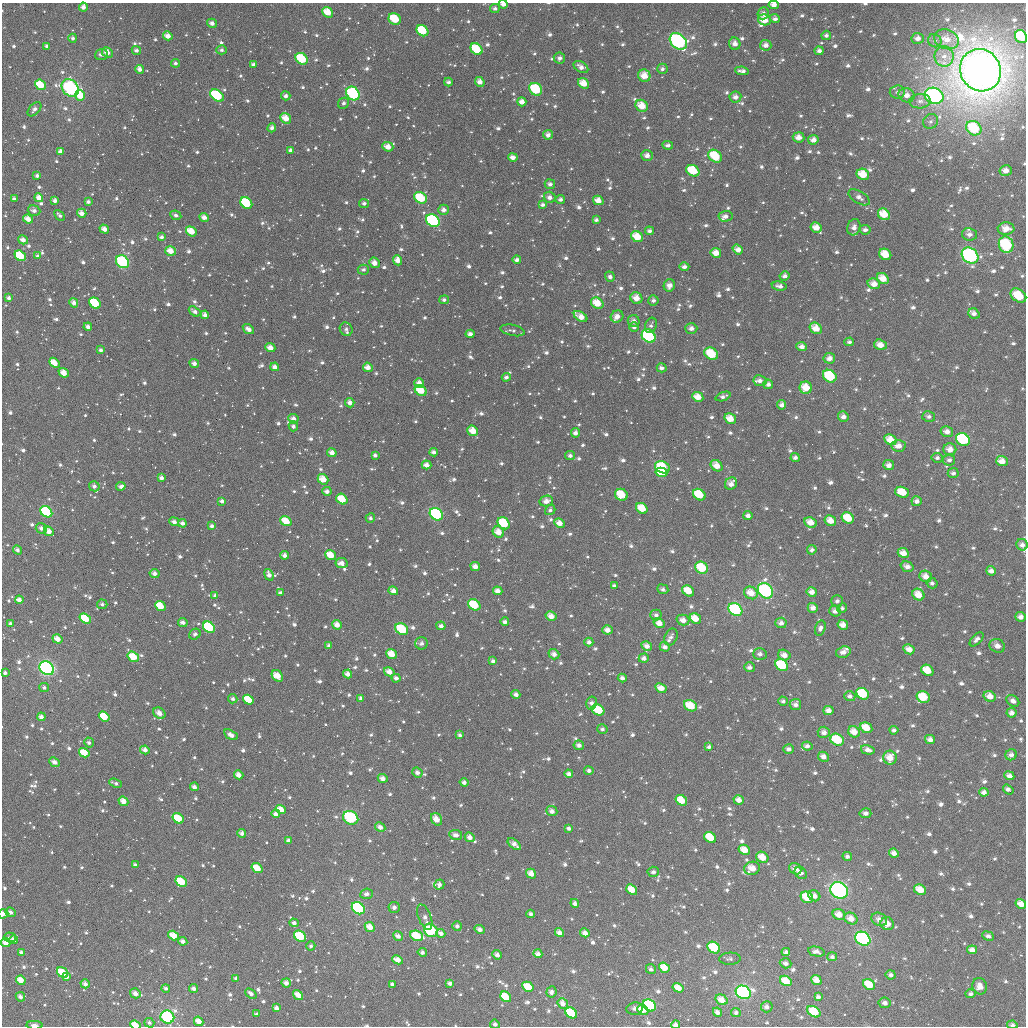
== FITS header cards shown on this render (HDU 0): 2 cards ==
NAXIS1  =                 1024
NAXIS2  =                 1024

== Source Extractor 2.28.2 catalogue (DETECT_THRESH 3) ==
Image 1024 x 1024 px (HDU 0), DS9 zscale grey, 1 PNG px = 1 image px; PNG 1028 x 1028 px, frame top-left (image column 1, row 1024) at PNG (2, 3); each listed source drawn as its Kron ellipse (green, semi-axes under 4 px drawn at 4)
Background 1010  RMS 38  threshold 115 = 3 sigma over >= 5 px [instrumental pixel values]
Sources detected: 1356; of the 1356, the 500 brightest by FLUX_AUTO listed and drawn (856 fainter detections omitted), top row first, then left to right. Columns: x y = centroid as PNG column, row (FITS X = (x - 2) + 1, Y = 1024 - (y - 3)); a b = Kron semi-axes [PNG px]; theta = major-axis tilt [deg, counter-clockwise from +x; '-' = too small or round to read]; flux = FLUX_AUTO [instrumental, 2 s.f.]
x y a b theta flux
503 4 4 3 - 1.5e+04
774 5 5 4 - 1.8e+04
83 7 4 4 - 1.5e+04
495 8 5 4 - 8.6e+03
328 12 6 4 -40 4.7e+04
763 13 6 5 - 1.3e+04
395 19 6 5 - 9.2e+04
775 19 5 4 - 9.2e+03
764 20 6 5 - 4.0e+04
212 23 5 4 - 1.3e+04
422 31 6 5 - 1.1e+05
826 35 5 4 - 8.2e+03
168 36 5 4 - 2.4e+04
1021 37 7 5 -58 7.5e+04
73 38 4 4 - 8.8e+03
918 38 6 5 - 1.6e+04
946 39 13 9 -20 3.5e+04
678 41 10 7 -40 5.0e+05
935 41 7 6 - 8.1e+03
735 44 6 5 - 1.5e+04
766 45 6 5 - 1.6e+04
47 46 4 3 - 8.0e+03
476 49 6 5 - 8.8e+04
136 50 5 4 - 9.7e+03
222 50 5 4 - 7.9e+03
819 51 4 4 - 1.1e+04
107 52 6 5 - 2.1e+04
101 54 6 5 - 1.1e+04
944 56 10 9 - 2.6e+04
559 58 6 5 - 1.0e+04
302 59 6 5 - 1.1e+05
176 63 4 4 - 8.3e+03
254 65 4 3 - 1.2e+04
581 67 8 5 -31 1.5e+04
140 69 4 4 - 1.3e+04
662 69 5 5 - 8.4e+03
980 70 22 20 -56 4.5e+06
742 71 7 4 -7 1.2e+04
644 76 6 6 - 3.5e+04
448 82 4 4 - 8.6e+03
480 82 5 4 - 1.8e+04
584 83 6 4 -38 3.8e+04
40 85 6 5 - 6.3e+04
70 88 9 7 -46 5.3e+05
536 89 7 6 - 1.2e+05
897 92 7 6 - 9.3e+03
353 93 7 6 - 2.4e+05
80 95 5 5 - 6.0e+04
906 95 8 7 - 2.3e+04
217 96 8 5 -36 2.2e+05
286 96 5 4 - 1.1e+04
934 96 9 8 - 7.0e+05
735 97 6 5 - 1.5e+04
920 101 11 7 4 1.5e+04
522 102 5 4 - 2.2e+04
344 103 6 5 - 8.4e+03
642 106 6 5 - 4.3e+04
34 109 8 5 47 1.1e+04
286 118 6 5 - 3.7e+04
931 121 8 7 - 9.6e+03
272 128 4 4 - 1.3e+04
974 128 8 7 - 1.3e+05
548 135 5 4 - 1.5e+04
798 137 6 5 - 2.0e+04
813 140 5 5 - 1.9e+04
668 145 5 4 - 8.1e+03
388 147 5 4 - 2.6e+04
290 150 4 4 - 9.6e+03
61 152 4 4 - 2.0e+04
647 155 6 5 - 1.5e+04
715 156 7 5 -43 8.7e+04
513 157 5 4 - 1.5e+04
1006 170 6 5 - 2.0e+04
693 171 7 5 -31 8.9e+04
863 174 6 5 - 5.4e+04
37 176 4 3 - 8.7e+03
550 184 5 5 - 1.0e+04
550 197 6 5 - 1.3e+04
859 197 12 6 -32 1.5e+04
39 198 5 4 - 2.2e+04
421 198 7 5 -37 9.6e+04
14 199 4 3 - 9.5e+03
560 199 5 4 - 8.6e+03
598 200 5 4 - 2.7e+04
55 201 4 3 - 1.3e+04
88 202 4 3 - 8.2e+03
246 203 6 5 - 1.8e+05
364 203 5 4 - 8.3e+03
542 205 4 3 - 8.3e+03
444 210 5 5 - 1.4e+04
34 211 6 5 - 1.3e+04
82 213 5 4 - 2.0e+04
884 214 6 5 - 4.8e+04
60 215 6 3 -46 7.9e+03
176 215 6 4 -26 8.8e+03
726 216 7 5 3 1.3e+04
204 217 5 4 - 1.6e+04
28 219 5 4 - 2.5e+04
596 220 4 3 - 7.9e+03
433 221 7 6 - 2.7e+05
816 227 6 5 - 3.0e+04
854 227 8 6 71 1.4e+04
104 229 5 4 - 2.1e+04
1006 229 8 6 2 2.7e+04
865 230 5 4 - 1.1e+04
191 231 6 4 -38 5.0e+04
649 231 4 4 - 8.8e+03
969 234 7 6 - 1.4e+04
161 237 4 4 - 9.5e+03
637 237 6 5 - 5.2e+04
23 240 5 4 - 1.7e+04
1006 245 8 7 - 2.1e+05
738 249 5 4 - 2.0e+04
171 251 5 4 - 3.3e+04
716 253 5 4 - 2.9e+04
885 254 6 5 - 5.6e+04
20 256 6 4 -38 1.3e+05
38 256 4 3 - 9.7e+03
970 256 9 7 -37 4.4e+05
398 260 5 4 - 2.3e+04
517 260 4 4 - 1.1e+04
123 262 7 5 -40 2.1e+05
374 263 6 5 - 2.0e+04
684 267 5 4 - 1.0e+04
363 270 6 5 - 8.2e+03
785 276 5 4 - 1.2e+04
610 277 5 5 - 9.1e+03
883 278 6 5 - 3.5e+04
874 284 6 5 - 2.5e+04
669 285 6 6 - 1.9e+04
779 286 7 4 -9 1.2e+04
1018 296 9 6 -36 8.5e+04
9 298 4 3 - 9.6e+03
636 298 6 5 - 3.0e+04
444 300 5 4 - 8.2e+03
653 300 5 5 - 9.1e+03
74 303 5 4 - 1.5e+04
95 303 6 5 - 1.2e+05
597 303 6 5 - 4.7e+04
195 311 6 4 -35 1.2e+04
974 314 6 5 - 1.2e+04
205 315 4 4 - 1.4e+04
581 316 7 4 -34 2.6e+04
617 316 6 5 - 1.9e+04
634 321 6 6 - 1.4e+04
651 325 8 5 70 8.2e+03
88 327 4 3 - 1.3e+04
634 327 5 4 - 8.6e+03
691 328 6 5 - 1.4e+04
816 328 6 5 - 3.6e+04
248 329 6 4 -37 1.5e+04
346 329 7 6 - 9.0e+03
512 330 12 5 -11 8.4e+03
470 334 4 4 - 1.2e+04
649 336 7 6 - 2.1e+05
849 342 5 4 - 7.8e+03
880 345 6 5 - 2.6e+04
802 347 5 4 - 1.6e+04
270 348 5 4 - 2.4e+04
101 350 4 4 - 9.0e+03
711 354 7 5 -34 8.3e+04
829 358 6 5 - 1.7e+04
54 363 6 4 -43 3.5e+04
194 363 5 4 - 1.4e+04
275 367 4 4 - 1.8e+04
368 367 5 4 - 2.1e+04
662 368 5 4 - 1.1e+04
64 373 5 4 - 3.5e+04
830 376 7 6 - 1.4e+05
506 377 4 4 - 9.1e+03
760 381 6 5 - 1.3e+04
419 383 5 5 - 1.9e+04
768 384 5 4 - 1.1e+04
806 388 6 6 - 4.9e+04
421 390 6 5 - 6.8e+04
723 396 8 4 21 9.2e+03
698 397 6 4 -27 3.1e+04
350 403 5 4 - 1.6e+04
782 405 4 4 - 1.3e+04
843 416 6 5 - 1.5e+04
929 417 6 5 - 9.3e+03
293 419 5 4 - 1.5e+04
730 419 6 5 - 3.9e+04
293 426 5 4 - 9.2e+03
473 431 5 5 - 3.8e+04
947 432 6 5 - 1.7e+04
575 433 5 4 - 1.1e+04
963 439 7 6 - 2.5e+05
890 440 6 5 - 4.0e+04
898 446 7 5 -4 2.3e+04
950 449 6 6 - 2.5e+04
434 452 4 3 - 1.2e+04
332 453 5 4 - 1.8e+04
375 455 4 4 - 9.6e+03
570 455 5 4 - 9.8e+03
795 458 4 4 - 9.9e+03
937 458 5 5 - 7.9e+03
949 460 6 5 - 9.7e+03
1002 461 6 5 - 2.6e+04
427 465 5 4 - 1.8e+04
889 465 5 5 - 1.6e+04
717 466 6 5 - 3.1e+04
662 467 8 5 -23 1.2e+05
662 472 6 4 -11 9.6e+04
953 473 5 5 - 8.7e+03
161 478 4 4 - 1.3e+04
323 479 6 5 - 3.8e+04
731 484 7 5 49 1.9e+04
94 486 5 5 - 1.1e+04
121 486 5 4 - 1.2e+04
327 491 4 4 - 1.3e+04
902 492 7 5 -19 5.9e+04
621 495 6 5 - 7.5e+04
699 495 7 5 -36 1.0e+05
342 499 6 5 - 6.6e+04
222 501 4 3 - 1.1e+04
546 501 6 5 - 1.9e+04
917 501 5 5 - 1.2e+04
642 508 6 5 - 5.2e+04
550 510 5 5 - 8.3e+03
46 512 6 5 - 2.8e+05
436 514 7 5 -38 3.7e+05
748 516 4 4 - 1.2e+04
370 518 5 4 - 8.1e+03
848 518 6 5 - 6.6e+04
286 521 6 4 -37 5.1e+04
830 521 6 5 - 2.9e+04
174 522 5 4 - 1.2e+04
811 522 6 5 - 3.3e+04
183 523 4 4 - 1.1e+04
504 523 7 5 -44 1.1e+05
559 523 5 4 - 2.1e+04
212 526 4 3 - 1.1e+04
41 528 6 5 - 1.2e+04
49 531 5 4 - 2.3e+04
498 532 6 5 - 3.2e+04
1022 545 6 5 - 1.3e+04
18 550 5 4 - 1.0e+04
812 550 5 4 - 8.3e+03
903 553 6 4 -24 2.6e+04
285 555 4 4 - 1.4e+04
331 555 6 4 -37 4.6e+04
342 563 6 5 - 1.9e+04
475 566 5 4 - 1.7e+04
907 567 7 5 -19 1.6e+04
701 568 7 5 -36 9.2e+04
991 571 5 4 - 1.4e+04
155 573 5 4 - 1.3e+04
269 575 6 4 -69 1.6e+04
926 576 6 5 - 2.3e+04
932 583 5 5 - 9.2e+03
614 586 4 3 - 8.8e+03
663 589 6 5 - 8.1e+03
393 591 5 4 - 1.8e+04
498 591 5 4 - 1.9e+04
688 591 6 5 - 5.0e+04
765 591 8 6 -52 4.9e+05
812 592 5 4 - 1.9e+04
280 593 4 3 - 9.9e+03
751 593 7 6 - 3.8e+04
215 595 4 4 - 8.6e+03
918 595 6 5 - 3.9e+04
19 600 4 4 - 2.0e+04
837 601 6 6 - 9.2e+03
102 604 5 5 - 8.0e+03
474 605 7 5 -34 8.5e+04
160 606 6 4 -41 6.3e+04
813 608 5 5 - 1.8e+04
842 608 5 4 - 8.2e+03
735 610 7 6 - 2.2e+05
835 611 6 5 - 1.4e+04
656 615 5 5 - 1.0e+04
551 616 6 4 -30 2.4e+04
1020 617 5 5 - 1.6e+04
695 618 6 5 - 4.1e+04
85 619 6 4 -38 7.3e+04
683 620 6 5 - 2.0e+04
183 622 5 4 - 1.5e+04
505 622 4 4 - 1.1e+04
659 623 6 5 - 2.6e+04
781 623 6 5 - 1.4e+04
10 624 4 3 - 1.2e+04
337 625 5 4 - 2.4e+04
843 625 5 4 - 2.4e+04
441 626 4 4 - 1.0e+04
209 627 6 5 - 1.9e+05
820 628 8 5 73 1.2e+04
402 629 7 5 -30 1.1e+05
608 630 5 4 - 1.9e+04
195 634 6 5 - 9.0e+03
671 637 9 6 64 1.1e+04
57 639 5 4 - 2.8e+04
976 639 8 5 46 1.2e+04
589 642 4 4 - 1.1e+04
421 643 6 6 - 1.0e+04
329 646 4 3 - 8.8e+03
647 646 5 4 - 1.8e+04
997 646 8 6 -25 1.7e+04
665 647 5 4 - 1.2e+04
909 649 6 4 -28 2.5e+04
843 652 7 5 17 1.8e+04
391 654 5 4 - 4.1e+04
554 654 5 5 - 1.6e+04
760 654 7 6 - 1.0e+04
784 655 6 5 - 2.1e+04
133 657 6 4 -33 6.2e+04
644 658 5 4 - 1.3e+04
493 661 4 4 - 9.5e+03
782 665 7 5 -36 1.5e+05
749 667 5 5 - 1.1e+04
47 668 8 6 -37 5.6e+05
927 670 6 5 - 5.3e+04
389 672 5 4 - 2.3e+04
5 673 4 3 - 8.0e+03
348 674 4 4 - 1.7e+04
277 676 6 5 - 4.1e+04
396 678 4 4 - 1.1e+04
622 678 4 4 - 1.2e+04
44 688 5 4 - 8.2e+03
661 688 6 4 -27 2.8e+04
516 694 4 4 - 1.2e+04
863 694 7 5 -34 1.3e+05
850 696 5 5 - 1.0e+04
990 696 6 5 - 2.5e+04
923 697 7 5 -27 7.0e+04
361 698 4 3 - 1.2e+04
233 699 5 4 - 8.1e+03
248 700 6 4 -35 6.4e+04
783 701 5 4 - 7.7e+03
1013 701 7 5 -36 1.3e+04
591 703 6 5 - 1.1e+04
795 705 6 5 - 1.3e+04
690 706 7 5 -27 6.3e+04
598 710 7 5 -32 1.1e+05
828 710 5 4 - 1.7e+04
159 713 7 5 -39 2.4e+04
1012 713 5 4 - 1.4e+04
41 717 4 4 - 1.4e+04
104 717 6 4 -38 6.4e+04
866 728 6 5 - 4.8e+04
602 729 5 4 - 8.7e+03
894 730 4 4 - 8.5e+03
824 732 6 5 - 1.5e+04
854 732 6 5 - 3.2e+04
231 735 7 4 -29 1.7e+04
460 735 4 3 - 8.3e+03
930 739 5 4 - 1.5e+04
837 740 7 5 -30 9.9e+04
89 742 5 4 - 8.8e+03
579 745 5 4 - 1.2e+04
807 746 5 4 - 1.0e+04
709 747 4 4 - 9.2e+03
789 749 5 4 - 1.1e+04
145 750 5 4 - 1.7e+04
868 750 7 4 -15 1.6e+04
84 753 5 4 - 5.5e+04
1011 755 6 5 - 1.1e+04
823 757 5 5 - 1.7e+04
890 758 7 6 - 4.0e+04
54 762 6 4 -41 1.8e+04
589 771 4 4 - 9.6e+03
417 773 5 5 - 1.3e+04
569 774 4 4 - 1.0e+04
239 775 5 4 - 2.2e+04
1009 776 5 4 - 1.5e+04
383 778 5 4 - 1.7e+04
464 782 4 4 - 1.2e+04
115 783 6 3 -21 8.0e+03
194 787 4 3 - 1.5e+04
1008 789 6 4 -35 1.3e+04
984 792 5 4 - 1.4e+04
681 800 6 5 - 5.1e+04
739 800 5 4 - 2.1e+04
123 801 5 4 - 2.8e+04
281 810 5 4 - 3.5e+04
552 811 5 5 - 1.5e+04
865 813 6 5 - 1.3e+04
276 814 4 4 - 1.4e+04
178 818 6 4 -36 7.7e+04
351 818 8 6 -27 2.9e+05
436 819 6 5 - 3.0e+04
380 827 5 4 - 1.5e+04
569 828 4 4 - 1.0e+04
242 833 4 4 - 1.4e+04
456 835 6 5 - 1.6e+04
470 837 5 4 - 1.6e+04
710 837 6 5 - 7.0e+04
289 840 4 4 - 1.3e+04
514 844 8 4 -39 1.7e+04
744 850 6 4 -30 3.9e+04
894 853 5 4 - 1.8e+04
847 856 5 4 - 9.1e+03
762 857 6 5 - 4.0e+04
135 865 4 3 - 9.6e+03
257 868 6 4 -37 5.0e+04
752 868 8 6 18 3.4e+04
795 869 6 5 - 2.1e+04
653 872 6 5 - 9.2e+03
801 873 7 5 -39 1.1e+04
531 874 5 4 - 2.6e+04
181 882 6 5 - 9.2e+04
439 885 5 5 - 1.1e+04
632 890 6 4 -40 4.5e+04
839 890 9 7 -35 4.8e+05
920 890 6 5 - 4.1e+04
367 894 6 5 - 1.2e+04
814 896 6 5 - 1.8e+04
807 897 6 5 - 6.8e+04
575 903 5 4 - 1.4e+04
1021 904 5 4 - 2.6e+04
394 907 5 5 - 1.3e+04
358 908 7 5 -38 5.6e+05
10 912 5 4 - 1.4e+04
3 914 5 4 - 1.5e+04
531 914 4 4 - 9.6e+03
839 915 6 5 - 2.9e+04
425 917 13 6 -68 1.0e+04
851 919 7 5 -31 2.8e+04
879 919 8 6 -28 1.9e+04
294 923 4 4 - 1.0e+04
887 924 7 6 - 3.1e+04
457 926 5 5 - 9.5e+03
370 927 5 4 - 3.1e+04
480 929 5 4 - 1.4e+04
431 930 7 6 - 2.0e+05
441 933 4 4 - 1.3e+04
559 933 5 4 - 1.7e+04
585 933 5 4 - 1.9e+04
174 936 5 4 - 3.8e+04
300 936 6 5 - 1.0e+05
398 936 5 4 - 1.6e+04
417 936 7 5 -20 7.7e+04
988 936 6 4 -21 9.7e+03
10 937 6 5 - 8.2e+03
863 939 8 6 -33 3.9e+05
14 940 4 4 - 1.9e+04
183 941 4 4 - 1.3e+04
6 943 5 4 - 2.7e+04
311 946 5 4 - 8.3e+03
714 948 7 5 -34 1.1e+05
972 950 5 4 - 1.8e+04
21 952 4 4 - 8.8e+03
422 952 5 4 - 1.0e+04
786 952 4 3 - 1.0e+04
816 952 8 5 -12 1.5e+04
538 954 4 4 - 1.5e+04
497 955 5 4 - 1.3e+04
832 957 5 4 - 7.9e+03
730 959 11 6 1 8.1e+03
398 960 5 4 - 2.5e+04
786 963 6 5 - 1.1e+04
664 968 6 4 -35 3.8e+04
651 969 5 4 - 8.8e+03
62 973 6 4 -38 9.3e+04
891 975 5 4 - 1.0e+04
66 976 4 3 - 2.7e+04
236 978 4 3 - 8.8e+03
21 980 5 4 - 3.8e+04
816 980 5 4 - 2.6e+04
786 981 6 5 - 4.7e+04
286 983 5 4 - 1.6e+04
450 983 4 4 - 1.3e+04
85 984 4 4 - 1.6e+04
392 984 4 3 - 9.4e+03
869 984 6 5 - 5.3e+04
980 986 8 7 - 2.4e+04
528 987 6 5 - 5.5e+04
166 988 4 4 - 8.1e+03
678 988 5 4 - 3.3e+04
194 989 5 4 - 1.2e+04
551 992 6 5 - 1.2e+04
743 992 8 6 -28 7.3e+05
135 993 5 4 - 1.7e+04
251 994 6 4 -39 1.2e+04
971 994 5 4 - 9.3e+03
298 995 5 4 - 2.6e+04
20 997 5 4 - 1.3e+04
506 997 6 4 -40 7.6e+04
818 997 4 4 - 1.0e+04
721 1000 6 5 - 2.9e+04
885 1003 6 5 - 1.1e+04
563 1004 6 4 -51 1.8e+04
650 1005 7 5 -37 3.0e+05
767 1007 6 5 - 1.1e+04
276 1008 4 4 - 1.3e+04
635 1009 8 6 8 1.3e+04
643 1010 6 4 -40 4.7e+04
717 1012 5 4 - 1.4e+04
814 1012 7 5 -34 8.5e+04
571 1013 6 5 - 1.3e+05
736 1013 5 4 - 8.4e+03
257 1014 4 3 - 8.2e+03
167 1017 7 6 - 4.5e+05
199 1021 5 4 - 2.9e+04
149 1023 5 4 - 8.4e+03
495 1024 5 4 - 8.2e+03
35 1025 8 4 -3 1.2e+04
135 1025 5 3 - 4.2e+04
676 1025 4 4 - 1.3e+04
1012 1025 5 4 - 8.5e+03
At the frame edge (FLAGS 8, measured only in part): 10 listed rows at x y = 503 4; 774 5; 1021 37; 3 914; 6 943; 495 1024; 35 1025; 135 1025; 676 1025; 1012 1025
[856 fainter detections neither listed nor drawn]

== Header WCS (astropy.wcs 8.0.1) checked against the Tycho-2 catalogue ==
Header WCS as astropy/WCSLIB reads it (applying the file's SIP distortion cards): RA---TAN-SIP/DEC--TAN-SIP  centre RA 05:28:04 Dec +82:24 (82.02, +82.39 deg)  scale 8.66 arcsec/px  FOV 147.9' x 147.9'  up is +176 deg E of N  parity flipped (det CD > 0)
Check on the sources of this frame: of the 60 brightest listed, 59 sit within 11.6 arcsec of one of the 180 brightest Tycho-2 stars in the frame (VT <= 11.12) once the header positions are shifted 4.93 arcsec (3.80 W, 3.14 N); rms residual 3.88 arcsec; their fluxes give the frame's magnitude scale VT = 22.36 - 2.5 log10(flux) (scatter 0.24 mag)
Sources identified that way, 359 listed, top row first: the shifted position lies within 11.6 arcsec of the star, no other Tycho-2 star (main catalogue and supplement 1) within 23.2 arcsec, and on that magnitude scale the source's flux lands within +1.5 / -3 mag of the star's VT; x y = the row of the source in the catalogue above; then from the Tycho-2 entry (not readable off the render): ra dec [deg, ICRS J2000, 3 dp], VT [Tycho-2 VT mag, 2 dp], TYC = Tycho-2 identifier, HIP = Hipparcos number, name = IAU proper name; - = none
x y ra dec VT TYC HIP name
503 4 82.678 +81.168 11.94 4536-477-1 - -
774 5 78.469 +81.113 11.45 4523-519-1 - -
83 7 89.263 +81.171 11.71 4536-945-1 - -
495 8 82.808 +81.180 11.85 4536-910-1 - -
328 12 85.427 +81.200 10.90 4536-937-1 - -
395 19 84.368 +81.215 10.28 4536-633-1 - -
764 20 78.583 +81.152 10.73 4523-426-1 - -
422 31 83.930 +81.241 9.99 4536-930-1 - -
168 36 87.958 +81.250 11.23 4536-553-1 - -
1021 37 74.587 +81.096 10.35 4523-661-1 - -
918 38 76.172 +81.143 11.93 4523-676-1 - -
946 39 75.717 +81.134 11.68 4523-836-1 - -
678 41 79.883 +81.227 8.21 4523-563-1 - -
476 49 83.061 +81.281 10.20 4536-502-1 - -
819 51 77.669 +81.208 12.55 4523-763-1 - -
107 52 88.928 +81.283 11.20 4536-829-1 - -
559 58 81.744 +81.290 12.59 4536-878-1 - -
302 59 85.840 +81.313 9.63 4536-389-1 - -
254 65 86.610 +81.325 11.49 4536-658-1 - -
581 67 81.388 +81.309 11.96 4536-803-1 - -
140 69 88.428 +81.327 11.83 4536-805-1 - -
742 71 78.822 +81.280 12.37 4523-598-1 - -
644 76 80.374 +81.317 11.01 4536-452-1 - -
448 82 83.492 +81.362 12.63 4536-830-1 - -
480 82 82.991 +81.358 11.53 4536-928-1 - -
584 83 81.325 +81.347 11.35 4536-800-1 - -
40 85 90.022 +81.351 10.03 4537-814-1 - -
70 88 89.547 +81.364 7.99 4536-346-1 28249 -
536 89 82.085 +81.369 9.33 4536-412-1 - -
353 93 85.015 +81.395 8.68 4536-807-1 - -
80 95 89.405 +81.382 10.41 4536-608-1 - -
906 95 76.194 +81.283 11.67 4523-269-1 - -
217 96 87.199 +81.399 10.42 4536-565-1 - -
286 96 86.103 +81.401 12.27 4536-838-1 - -
934 96 75.761 +81.274 7.98 4523-663-1 - -
522 102 82.299 +81.401 11.70 4536-966-1 - -
344 103 85.173 +81.418 12.34 4536-597-1 - -
642 106 80.369 +81.390 10.48 4536-751-1 - -
286 118 86.101 +81.455 10.75 4536-760-1 - -
974 128 75.046 +81.333 9.52 4523-465-1 - -
548 135 81.847 +81.476 12.45 4536-326-1 - -
798 137 77.808 +81.421 11.38 4523-815-1 - -
813 140 77.563 +81.422 11.46 4523-745-1 - -
388 147 84.437 +81.522 11.23 4536-687-1 - -
290 150 86.031 +81.531 12.09 4536-576-1 - -
61 152 89.778 +81.514 11.60 4536-662-1 - -
647 155 80.211 +81.507 11.52 4536-638-1 - -
715 156 79.104 +81.492 9.87 4523-687-1 - -
513 157 82.396 +81.536 12.06 4536-440-1 - -
1006 170 74.420 +81.418 11.93 4523-155-1 - -
693 171 79.439 +81.533 10.16 4523-517-1 - -
863 174 76.683 +81.488 10.75 4523-318-1 - -
550 184 81.761 +81.594 11.98 4536-810-1 - -
421 198 83.878 +81.643 9.61 4536-690-1 - -
598 200 80.944 +81.625 11.59 4536-531-1 - -
246 203 86.764 +81.658 9.80 4536-896-1 - -
82 213 89.503 +81.665 11.59 4536-586-1 - -
884 214 76.242 +81.575 10.59 4523-802-1 - -
60 215 89.867 +81.668 12.29 4536-417-1 - -
726 216 78.827 +81.632 12.46 4523-253-1 - -
204 217 87.475 +81.690 11.68 4536-486-1 - -
28 219 90.396 +81.670 11.24 4537-690-1 - -
433 221 83.656 +81.698 8.73 4536-293-1 26160 -
816 227 77.314 +81.630 11.61 4523-193-1 - -
104 229 89.143 +81.707 11.62 4536-631-1 - -
1006 229 74.234 +81.554 11.70 4523-215-1 - -
865 230 76.512 +81.618 12.21 4523-714-1 - -
191 231 87.693 +81.723 11.16 4536-933-1 - -
969 234 74.804 +81.585 11.73 4523-506-1 - -
161 237 88.200 +81.733 12.09 4536-347-1 - -
637 237 80.247 +81.704 10.30 4536-297-1 - -
23 240 90.512 +81.719 11.34 4537-993-1 - -
1006 245 74.174 +81.594 9.05 4523-713-1 - -
738 249 78.553 +81.708 11.56 4523-169-1 - -
171 251 88.057 +81.768 10.87 4536-507-1 - -
716 253 78.911 +81.723 11.11 4523-242-1 - -
885 254 76.112 +81.669 10.77 4523-436-1 - -
20 256 90.579 +81.757 9.94 4537-682-1 - -
38 256 90.289 +81.760 11.99 4537-1000-1 - -
970 256 74.724 +81.636 8.05 4523-422-1 23154 -
398 260 84.234 +81.795 11.67 4536-329-1 - -
123 262 88.868 +81.788 8.66 4536-906-1 28007 -
374 263 84.621 +81.803 12.41 4536-754-1 - -
363 270 84.811 +81.818 12.80 4536-740-1 - -
883 278 76.087 +81.727 10.86 4523-822-1 - -
874 284 76.218 +81.743 11.01 4523-730-1 - -
669 285 79.628 +81.811 11.27 4523-351-1 - -
779 286 77.773 +81.782 12.43 4523-629-1 - -
1018 296 73.795 +81.709 10.33 4523-507-1 - -
636 298 80.163 +81.851 10.97 4536-823-1 - -
74 303 89.739 +81.879 11.75 4536-603-1 - -
95 303 89.375 +81.884 10.47 4536-676-1 - -
597 303 80.813 +81.872 11.09 4536-602-1 - -
195 311 87.686 +81.915 12.14 4536-421-1 - -
205 315 87.516 +81.924 11.91 4536-537-1 - -
581 316 81.075 +81.907 11.28 4536-657-1 - -
634 321 80.175 +81.906 12.14 4536-735-1 - -
88 327 89.527 +81.939 11.56 4536-490-1 - -
816 328 77.071 +81.871 10.76 4523-209-1 - -
248 329 86.762 +81.962 12.34 4536-736-1 - -
649 336 79.887 +81.940 8.88 4523-378-1 - -
802 347 77.270 +81.919 11.64 4523-91-1 - -
270 348 86.399 +82.007 11.25 4536-770-1 - -
101 350 89.329 +81.997 12.19 4536-796-1 - -
711 354 78.786 +81.965 9.66 4523-415-1 - -
829 358 76.768 +81.937 11.74 4523-417-1 - -
54 363 90.146 +82.021 11.09 4537-657-1 - -
275 367 86.330 +82.053 11.89 4536-550-1 - -
368 367 84.706 +82.054 11.27 4536-497-1 - -
662 368 79.617 +82.012 11.90 4523-109-1 - -
64 373 89.999 +82.046 11.12 4536-462-1 - -
830 376 76.707 +81.981 9.39 4523-783-1 - -
506 377 82.294 +82.065 12.36 4536-802-1 - -
760 381 77.903 +82.014 12.25 4523-322-1 - -
768 384 77.749 +82.020 11.93 4523-538-1 - -
806 388 77.088 +82.016 10.56 4523-308-1 - -
421 390 83.776 +82.106 10.18 4536-693-1 - -
698 397 78.930 +82.072 11.35 4523-389-1 - -
350 403 85.021 +82.139 11.46 4536-697-1 - -
293 419 86.010 +82.178 12.12 4536-514-1 - -
730 419 78.322 +82.115 10.64 4523-600-1 - -
293 426 86.015 +82.197 12.50 4536-332-1 - -
473 431 82.826 +82.198 10.79 4536-606-1 - -
947 432 74.549 +82.062 11.26 4523-291-1 - -
963 439 74.243 +82.073 9.41 4523-345-1 - -
890 440 75.490 +82.107 10.95 4523-448-1 - -
898 446 75.334 +82.117 11.53 4523-371-1 - -
950 449 74.437 +82.103 11.17 4523-568-1 - -
434 452 83.509 +82.253 12.21 4536-355-1 - -
332 453 85.323 +82.260 11.63 4536-394-1 - -
375 455 84.555 +82.265 12.17 4536-388-1 - -
570 455 81.076 +82.242 12.15 4536-788-1 - -
1002 461 73.503 +82.106 11.90 4523-83-1 - -
427 465 83.626 +82.285 11.49 4536-308-1 - -
889 465 75.447 +82.167 11.73 4523-202-1 - -
717 466 78.456 +82.231 10.93 4523-219-1 - -
662 467 79.419 +82.249 9.76 4523-256-1 24680 -
662 472 79.423 +82.262 10.16 4523-297-1 - -
323 479 85.478 +82.324 11.05 4536-303-1 - -
731 484 78.163 +82.270 11.72 4523-481-1 - -
94 486 89.604 +82.323 12.68 4536-384-1 - -
121 486 89.133 +82.328 12.84 4536-411-1 - -
327 491 85.413 +82.353 11.78 4536-336-1 - -
902 492 75.114 +82.226 11.07 4523-325-1 - -
621 495 80.092 +82.326 10.48 4536-771-1 - -
699 495 78.699 +82.305 10.44 4523-388-1 - -
342 499 85.134 +82.372 10.31 4536-511-1 - -
222 501 87.318 +82.373 12.27 4536-934-1 - -
546 501 81.443 +82.356 11.36 4536-309-1 - -
642 508 79.699 +82.353 10.87 4523-251-1 - -
46 512 90.499 +82.376 9.01 4537-620-1 - -
436 514 83.414 +82.403 8.55 4536-627-1 - -
748 516 77.789 +82.340 11.85 4523-127-1 - -
370 518 84.619 +82.416 12.38 4536-835-1 - -
848 518 75.996 +82.310 10.15 4523-450-1 - -
286 521 86.154 +82.425 10.20 4536-970-1 - -
830 521 76.301 +82.323 11.39 4523-75-1 - -
811 522 76.646 +82.334 11.14 4523-514-1 - -
183 523 88.042 +82.423 12.47 4536-975-1 - -
504 523 82.178 +82.417 10.15 4536-969-1 - -
559 523 81.168 +82.407 11.27 4536-943-1 - -
212 526 87.513 +82.432 11.96 4536-515-1 - -
41 528 90.621 +82.414 12.39 4537-979-1 - -
49 531 90.487 +82.423 11.12 4537-999-1 - -
498 532 82.268 +82.438 11.24 4536-451-1 - -
903 553 74.898 +82.369 11.15 4523-500-1 - -
285 555 86.186 +82.507 11.36 4617-2100-1 - -
331 555 85.333 +82.507 11.06 4617-2082-1 - -
342 563 85.131 +82.525 11.76 4617-2077-1 - -
475 566 82.663 +82.523 12.00 4617-2165-1 - -
907 567 74.787 +82.399 11.77 4523-474-1 - -
155 573 88.601 +82.541 11.60 4617-2265-1 - -
269 575 86.479 +82.554 12.25 4617-1991-1 - -
393 591 84.163 +82.590 11.47 4617-2146-1 - -
498 591 82.218 +82.580 11.50 4617-1910-1 - -
688 591 78.689 +82.539 11.17 4617-2010-1 - -
765 591 77.273 +82.514 8.19 4617-2075-1 23966 -
812 592 76.430 +82.499 11.73 4523-161-1 - -
751 593 77.534 +82.524 10.85 4617-2076-1 - -
215 595 87.497 +82.600 12.03 4617-2078-1 - -
19 600 91.147 +82.581 11.22 4618-1003-1 - -
102 604 89.610 +82.608 12.15 4617-1886-1 - -
474 605 82.639 +82.617 9.63 4617-1871-1 - -
160 606 88.521 +82.621 10.70 4617-1830-1 - -
813 608 76.366 +82.536 11.62 4617-2021-1 - -
842 608 75.829 +82.525 12.79 4617-2033-1 - -
735 610 77.776 +82.569 8.82 4617-2035-1 - -
551 616 81.187 +82.631 11.56 4617-1809-1 - -
1020 617 72.577 +82.461 11.56 4523-258-1 - -
695 618 78.496 +82.602 11.35 4617-2174-1 - -
85 619 89.944 +82.640 10.19 4617-2240-1 - -
683 620 78.721 +82.610 11.50 4617-2171-1 - -
183 622 88.117 +82.662 11.86 4617-1774-1 - -
505 622 82.055 +82.652 12.16 4617-1927-1 - -
781 623 76.902 +82.584 11.78 4617-2022-1 - -
337 625 85.209 +82.674 12.02 4617-2187-1 - -
843 625 75.763 +82.565 11.47 4617-2020-1 - -
441 626 83.246 +82.670 12.10 4617-1713-1 - -
209 627 87.623 +82.676 9.23 4617-1746-1 - -
402 629 83.981 +82.682 9.57 4617-1691-1 - -
608 630 80.113 +82.653 11.52 4617-1837-1 - -
195 634 87.887 +82.690 13.32 4617-1654-1 - -
57 639 90.497 +82.683 11.01 4618-727-1 - -
589 642 80.441 +82.686 12.11 4617-1689-1 - -
647 646 79.344 +82.682 11.51 4617-1919-1 - -
665 647 79.007 +82.679 11.81 4617-1702-1 - -
909 649 74.466 +82.594 11.45 4617-1897-1 - -
843 652 75.666 +82.629 11.82 4617-1981-1 - -
391 654 84.163 +82.743 10.90 4617-1718-1 - -
554 654 81.082 +82.722 11.73 4617-1629-1 - -
784 655 76.749 +82.659 11.71 4617-1737-1 - -
133 657 89.083 +82.739 10.06 4617-1983-1 - -
644 658 79.376 +82.712 12.04 4617-1606-1 - -
493 661 82.234 +82.749 12.23 4617-1631-1 - -
782 665 76.763 +82.685 9.64 4617-1781-1 - -
47 668 90.737 +82.751 7.59 4618-753-1 28646 -
927 670 74.049 +82.635 11.08 4617-1836-1 - -
389 672 84.201 +82.785 11.00 4617-1618-1 - -
5 673 91.544 +82.752 12.21 4618-242-1 - -
348 674 84.999 +82.793 11.76 4617-1510-1 - -
277 676 86.345 +82.796 11.02 4617-2192-1 - -
44 688 90.829 +82.796 12.42 4618-1225-1 - -
661 688 78.984 +82.778 11.17 4617-1601-1 - -
516 694 81.752 +82.825 12.49 4617-2145-1 - -
863 694 75.165 +82.720 9.84 4617-1633-1 - -
990 696 72.801 +82.665 11.84 4617-1950-1 - -
923 697 74.024 +82.700 10.03 4617-2177-1 - -
248 700 86.910 +82.853 10.77 4617-1353-1 - -
783 701 76.642 +82.769 12.00 4617-1716-1 - -
1013 701 72.348 +82.663 12.53 4617-1785-1 - -
795 705 76.398 +82.773 12.28 4617-1711-1 - -
690 706 78.382 +82.812 9.91 4617-1437-1 - -
598 710 80.141 +82.847 9.93 4617-1818-1 - -
828 710 75.753 +82.774 11.73 4617-1597-1 - -
159 713 88.645 +82.878 11.62 4617-1754-1 - -
41 717 90.935 +82.866 11.51 4618-1431-1 - -
104 717 89.718 +82.878 10.55 4617-1369-1 - -
866 728 74.979 +82.799 10.67 4617-1501-1 - -
824 732 75.770 +82.828 11.79 4617-1474-1 - -
854 732 75.196 +82.814 11.04 4617-1882-1 - -
930 739 73.736 +82.797 11.92 4617-1663-1 - -
837 740 75.488 +82.840 9.62 4617-1526-1 - -
89 742 90.056 +82.937 12.36 4618-94-1 - -
579 745 80.455 +82.935 12.23 4617-1309-1 - -
789 749 76.388 +82.881 11.98 4617-1491-1 - -
145 750 88.966 +82.964 12.20 4617-1308-1 - -
84 753 90.157 +82.961 10.54 4618-905-1 - -
823 757 75.696 +82.885 11.60 4617-2257-1 - -
890 758 74.426 +82.859 10.97 4617-1786-1 - -
54 762 90.760 +82.977 11.78 4618-1291-1 - -
589 771 80.217 +82.994 12.43 4617-1512-1 - -
417 773 83.597 +83.026 12.08 4617-1456-1 - -
239 775 87.137 +83.034 12.22 4617-1123-1 - -
1009 776 72.096 +82.840 11.86 4617-1575-1 - -
383 778 84.281 +83.042 11.46 4617-1426-1 - -
464 782 82.662 +83.044 11.68 4617-1294-1 - -
194 787 88.025 +83.059 11.79 4617-1642-1 - -
984 792 72.508 +82.893 11.65 4617-1463-1 - -
681 800 78.322 +83.041 10.45 4617-1687-1 - -
739 800 77.204 +83.021 11.08 4617-1337-1 - -
123 801 89.452 +83.085 10.78 4617-982-1 - -
281 810 86.309 +83.119 10.85 4617-1265-1 - -
552 811 80.877 +83.099 11.90 4617-1581-1 - -
865 813 74.687 +83.001 12.06 4617-1498-1 - -
276 814 86.416 +83.129 11.52 4617-1118-1 - -
178 818 88.377 +83.133 9.87 4617-978-1 - -
351 818 84.907 +83.140 8.97 4617-957-1 - -
436 819 83.172 +83.138 11.41 4617-1728-1 - -
380 827 84.308 +83.159 12.10 4617-1173-1 - -
569 828 80.510 +83.137 12.11 4617-1475-1 - -
242 833 87.102 +83.174 11.73 4617-1903-1 - -
456 835 82.762 +83.171 12.22 4617-1911-1 - -
470 837 82.488 +83.175 12.56 4617-1134-1 - -
710 837 77.656 +83.120 10.37 4617-1686-1 - -
289 840 86.163 +83.193 11.98 4617-1540-1 - -
514 844 81.592 +83.184 11.70 4617-1117-1 - -
744 850 76.940 +83.138 11.07 4617-962-1 - -
894 853 73.978 +83.082 11.64 4617-1932-1 - -
762 857 76.560 +83.149 10.55 4617-1839-1 - -
135 865 89.301 +83.239 12.20 4617-745-1 - -
257 868 86.803 +83.259 10.38 4617-956-1 - -
752 868 76.723 +83.178 10.98 4617-1254-1 - -
795 869 75.878 +83.162 11.21 4617-780-1 - -
653 872 78.711 +83.219 12.19 4617-783-1 - -
801 873 75.751 +83.170 11.79 4617-1305-1 - -
531 874 81.190 +83.253 11.25 4617-1479-1 - -
181 882 88.373 +83.286 9.69 4617-901-1 - -
632 890 79.101 +83.269 10.94 4617-682-1 - -
839 890 74.905 +83.196 7.64 4617-1694-1 23206 -
920 890 73.315 +83.156 10.71 4617-1149-1 - -
367 894 84.550 +83.320 12.10 4617-577-1 - -
814 896 75.390 +83.219 11.98 4617-1041-1 - -
807 897 75.528 +83.227 10.27 4617-2168-1 - -
575 903 80.244 +83.316 12.14 4617-1352-1 - -
1021 904 71.268 +83.133 11.28 4617-1236-1 - -
394 907 83.977 +83.352 11.85 4617-1020-1 - -
358 908 84.715 +83.356 8.66 4617-1069-1 - -
10 912 91.941 +83.327 11.81 4618-1058-1 - -
531 914 81.142 +83.350 12.04 4617-1282-1 - -
839 915 74.827 +83.253 11.92 4617-1480-1 - -
851 919 74.569 +83.257 10.92 4617-959-1 - -
879 919 74.004 +83.245 11.37 4617-1115-1 - -
887 924 73.825 +83.251 11.54 4617-717-1 - -
370 927 84.472 +83.401 11.12 4617-1411-1 - -
480 929 82.176 +83.395 11.54 4617-401-1 - -
431 930 83.194 +83.404 9.10 4617-1014-1 25989 -
441 933 82.983 +83.410 12.05 4617-2206-1 - -
559 933 80.505 +83.389 11.99 4617-1184-1 - -
585 933 79.977 +83.384 11.22 4617-426-1 - -
174 936 88.589 +83.414 10.54 4617-973-1 - -
300 936 85.932 +83.424 9.40 4617-1114-1 - -
417 936 83.480 +83.419 10.11 4617-739-1 - -
988 936 71.773 +83.226 12.40 4617-838-1 - -
863 939 74.244 +83.299 8.13 4617-1097-1 23010 -
14 940 91.940 +83.393 11.59 4618-358-1 - -
183 941 88.401 +83.429 12.11 4617-1098-1 - -
6 943 92.105 +83.398 11.40 4618-641-1 - -
311 946 85.713 +83.447 12.16 4617-551-1 - -
714 948 77.261 +83.381 9.51 4617-1200-1 - -
972 950 72.011 +83.268 11.83 4617-877-1 - -
422 952 83.354 +83.458 12.36 4617-532-1 - -
786 952 75.773 +83.364 12.30 4617-725-1 - -
832 957 74.805 +83.356 11.97 4617-2027-1 - -
398 960 83.868 +83.478 11.00 4617-632-1 - -
664 968 78.236 +83.446 10.66 4617-1322-1 - -
62 973 90.984 +83.483 10.48 4618-1140-1 - -
66 976 90.913 +83.493 11.03 4618-1382-1 - -
21 980 91.878 +83.492 10.86 4618-570-1 - -
816 980 75.036 +83.418 11.47 4617-998-1 - -
786 981 75.660 +83.433 10.46 4617-1090-1 - -
85 984 90.521 +83.516 11.67 4618-1430-1 - -
392 984 83.975 +83.536 12.40 4617-749-1 - -
869 984 73.933 +83.404 10.29 4617-2115-1 - -
528 987 81.067 +83.526 10.27 4617-859-1 - -
678 988 77.892 +83.489 10.99 4617-2273-1 - -
194 989 88.220 +83.543 11.81 4617-685-1 - -
551 992 80.567 +83.531 12.23 4617-1412-1 - -
743 992 76.505 +83.477 7.89 4617-1976-1 - -
135 993 89.470 +83.547 11.61 4617-486-1 - -
251 994 86.994 +83.560 11.76 4617-2229-1 - -
971 994 71.829 +83.371 11.74 4617-1223-1 - -
298 995 85.987 +83.565 11.28 4617-172-1 - -
20 997 91.920 +83.532 12.31 4618-518-1 - -
506 997 81.528 +83.554 10.28 4617-743-1 - -
721 1000 76.945 +83.503 10.88 4617-951-1 - -
563 1004 80.305 +83.558 11.33 4617-220-1 - -
650 1005 78.443 +83.540 8.80 4617-967-1 24374 -
767 1007 75.975 +83.502 11.81 4617-159-1 - -
276 1008 86.455 +83.596 12.43 4617-1832-1 - -
643 1010 78.581 +83.552 10.62 4617-450-1 - -
814 1012 74.964 +83.494 9.79 4617-940-1 - -
571 1013 80.096 +83.579 9.76 4617-675-1 - -
167 1017 88.808 +83.610 8.18 4617-788-1 27993 -
199 1021 88.140 +83.623 11.42 4617-886-1 - -
149 1023 89.215 +83.619 12.32 4617-2253-1 - -
495 1024 81.726 +83.620 11.86 4617-70-1 - -
135 1025 89.510 +83.624 10.65 4617-1052-1 - -
676 1025 77.844 +83.579 11.90 4617-834-1 - -
1012 1025 70.822 +83.420 11.90 4617-1122-1 - -